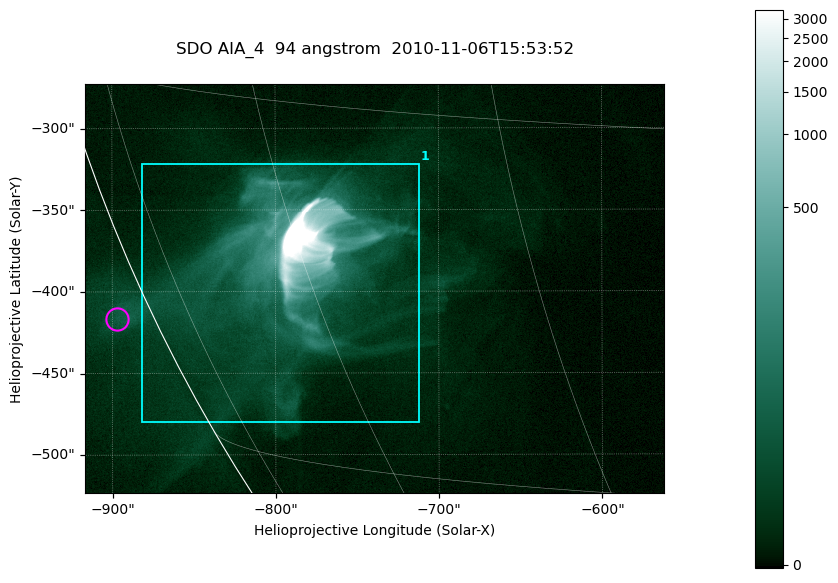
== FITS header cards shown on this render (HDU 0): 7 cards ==
TELESCOP= 'SDO     '           /
INSTRUME= 'AIA_4   '           /
WAVELNTH=                   94 /
WAVEUNIT= 'angstrom'           /
DATE-OBS= '2010-11-06T15:53:52.70' /
CTYPE1  = 'HPLN-TAN'           /
CTYPE2  = 'HPLT-TAN'           /

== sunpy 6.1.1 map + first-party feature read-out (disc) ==
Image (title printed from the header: SDO AIA_4  94 angstrom  2010-11-06T15:53:52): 591 x 417 px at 0.6 arcsec/px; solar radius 968 arcsec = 1614 px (partial field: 2.7% of the solar disc is inside the frame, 89% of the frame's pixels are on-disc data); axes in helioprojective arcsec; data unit not stated in the header (colour bar unlabelled)
Pointing: header CRPIX1/2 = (2053.81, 2042.90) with CRVAL1/2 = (0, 0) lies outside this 591 x 417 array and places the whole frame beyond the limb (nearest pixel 1.36 R_sun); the SolarSoft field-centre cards XCEN/YCEN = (-739.1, -398.4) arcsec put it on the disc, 769 arcsec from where CRPIX/CRVAL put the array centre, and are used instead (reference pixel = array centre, CRVAL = XCEN/YCEN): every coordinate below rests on XCEN/YCEN
Orientation: roll -0.138 deg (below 1 deg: not rotated)
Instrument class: DISC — disc imager (sunpy class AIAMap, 94 A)
Bright regions (active regions / flare kernels): reference = the on-disc median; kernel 5 px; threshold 5 sigma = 28.2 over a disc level ~5.16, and >= 1.15x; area >= 246 px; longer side >= 5 px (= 3 arcsec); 1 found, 1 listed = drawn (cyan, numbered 1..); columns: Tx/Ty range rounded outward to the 2 arcsec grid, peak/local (2 s.f.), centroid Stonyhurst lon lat
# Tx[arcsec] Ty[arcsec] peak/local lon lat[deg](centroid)
1 -882..-710 -482..-320 1556 -62 -22
Off-limb structures (1.02-1.3 R_sun): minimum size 123 px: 1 found; the strongest spans PA ~115 deg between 1.02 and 1.05 R_sun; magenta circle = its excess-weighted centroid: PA ~115 deg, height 1.02 R_sun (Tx ~-898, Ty ~-416 arcsec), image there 3.4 x the reference